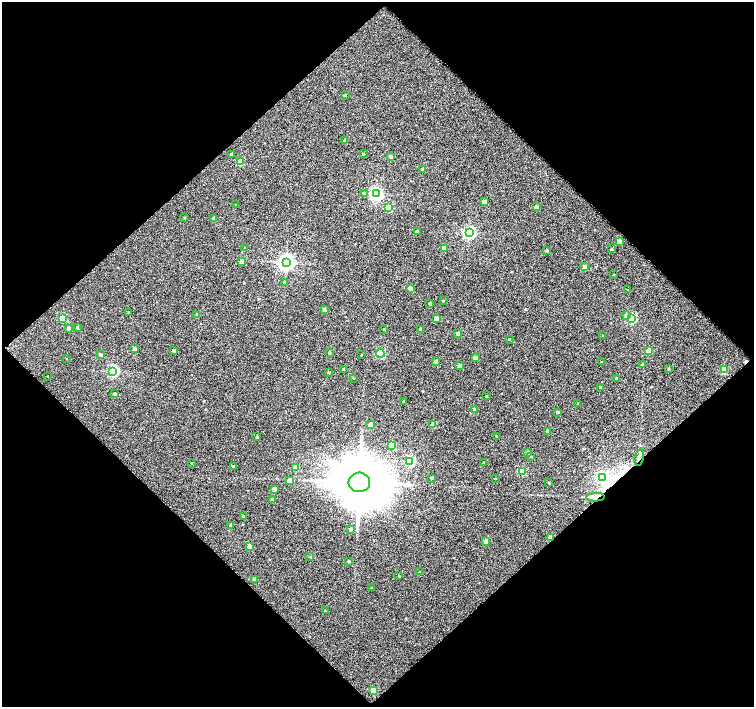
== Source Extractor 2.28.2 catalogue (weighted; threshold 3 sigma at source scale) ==
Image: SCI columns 1-1504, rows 45-1453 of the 1504 x 1501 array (HDU 1 of 3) = the unmasked area's bounding box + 8 px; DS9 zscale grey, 2 x 2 block average (1 PNG px = mean of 2 x 2 image px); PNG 756 x 709 px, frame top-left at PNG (2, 2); each listed source drawn as its Kron ellipse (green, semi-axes under 4 px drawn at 4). Shown black and unused: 51% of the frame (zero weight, under 2 of 3 exposures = <1% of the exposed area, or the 3 px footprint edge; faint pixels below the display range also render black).
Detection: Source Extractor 2.28.2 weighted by HDU 2 'WHT'. Background 0.207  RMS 0.086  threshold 0.387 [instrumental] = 3 sigma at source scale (4.5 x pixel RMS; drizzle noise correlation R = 1.50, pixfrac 1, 0.0396/0.0396 arcsec/px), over >= 5 px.
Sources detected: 114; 2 inside a brighter object's white glare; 1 cosmic-ray / hot-pixel residue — neither listed nor drawn; the other 111 listed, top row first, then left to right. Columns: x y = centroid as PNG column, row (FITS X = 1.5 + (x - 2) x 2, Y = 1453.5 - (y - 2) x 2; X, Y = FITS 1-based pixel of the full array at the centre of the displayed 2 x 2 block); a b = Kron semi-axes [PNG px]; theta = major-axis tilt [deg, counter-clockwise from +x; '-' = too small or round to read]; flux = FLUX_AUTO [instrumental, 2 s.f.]
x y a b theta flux
345 95 3 2 - 17
345 140 2 2 - 49
231 154 3 2 - 16
363 154 2 2 - 12
390 156 2 2 - 73
240 162 3 3 - 410
423 170 3 2 - 63
364 194 3 3 - 26
376 194 4 4 - 3700
484 202 3 3 - 110
236 204 2 2 - 11
536 207 3 2 - 130
389 208 3 3 - 520
185 218 2 2 - 15
213 218 2 2 - 71
417 231 2 2 - 79
469 233 4 3 - 3100
619 241 3 3 - 120
245 248 2 2 - 15
444 248 3 3 - 220
611 249 3 3 - 22
547 251 3 2 - 27
241 261 3 2 - 120
286 262 4 4 - 6300
585 267 3 2 - 140
614 275 2 2 - 8.4
285 283 3 3 - 80
410 289 3 3 - 130
627 290 2 2 - 7
443 300 3 2 - 11
430 304 2 2 - 50
324 309 3 2 - 65
128 312 2 2 - 10
197 315 3 2 - 54
626 316 4 3 - 32
62 318 3 3 - 550
631 318 3 3 - 1300
436 319 3 3 - 190
77 327 2 2 - 25
68 328 2 2 - 71
384 329 2 2 - 19
420 329 3 2 - 25
457 333 3 2 - 62
603 335 3 2 - 16
509 339 3 2 - 9.1
135 349 2 2 - 97
174 350 3 2 - 34
649 351 3 3 - 340
329 353 2 2 - 35
380 353 4 4 - 1000
100 355 2 2 - 46
361 355 2 2 - 11
66 358 2 2 - 8
475 358 3 2 - 120
436 361 3 2 - 120
601 362 3 2 - 12
642 365 3 3 - 24
460 366 3 2 - 100
669 368 3 2 - 20
344 369 3 3 - 42
724 370 3 3 - 470
113 371 4 3 - 2300
329 372 2 2 - 19
47 376 2 2 - 10
353 378 2 2 - 7.4
617 379 2 2 - 85
600 388 2 2 - 91
115 394 3 2 - 48
486 396 2 2 - 13
404 401 2 2 - 43
578 404 2 2 - 26
474 409 3 2 - 51
557 412 2 2 - 29
433 424 3 2 - 160
370 425 3 3 - 240
547 431 2 2 - 78
497 436 2 2 - 12
257 437 2 2 - 26
391 445 3 3 - 400
527 453 3 3 - 47
531 456 3 2 - 15
639 457 8 3 79 54
410 461 3 3 - 1400
484 462 3 2 - 9.3
191 463 2 2 - 13
233 466 3 2 - 17
296 467 3 3 - 260
522 471 3 3 - 590
603 477 4 3 - 1900
431 478 2 2 - 31
495 478 2 2 - 7.8
289 481 3 2 - 130
359 482 11 9 5 150000
549 483 2 2 - 17
274 489 3 2 - 140
595 497 9 3 3 71
272 499 3 2 - 45
243 516 2 2 - 23
231 525 2 2 - 49
350 529 3 2 - 55
550 538 3 2 - 190
486 542 3 2 - 180
249 546 3 2 - 160
310 557 2 2 - 11
349 561 2 2 - 21
420 572 2 2 - 21
399 576 2 2 - 14
255 579 3 2 - 160
371 588 3 2 - 8.3
325 611 2 2 - 22
373 690 3 3 - 220
Overlapping masked pixels (flux is a lower limit): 3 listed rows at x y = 639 457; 595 497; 550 538
Diffuse or blended objects may show on this block-average render without a row.